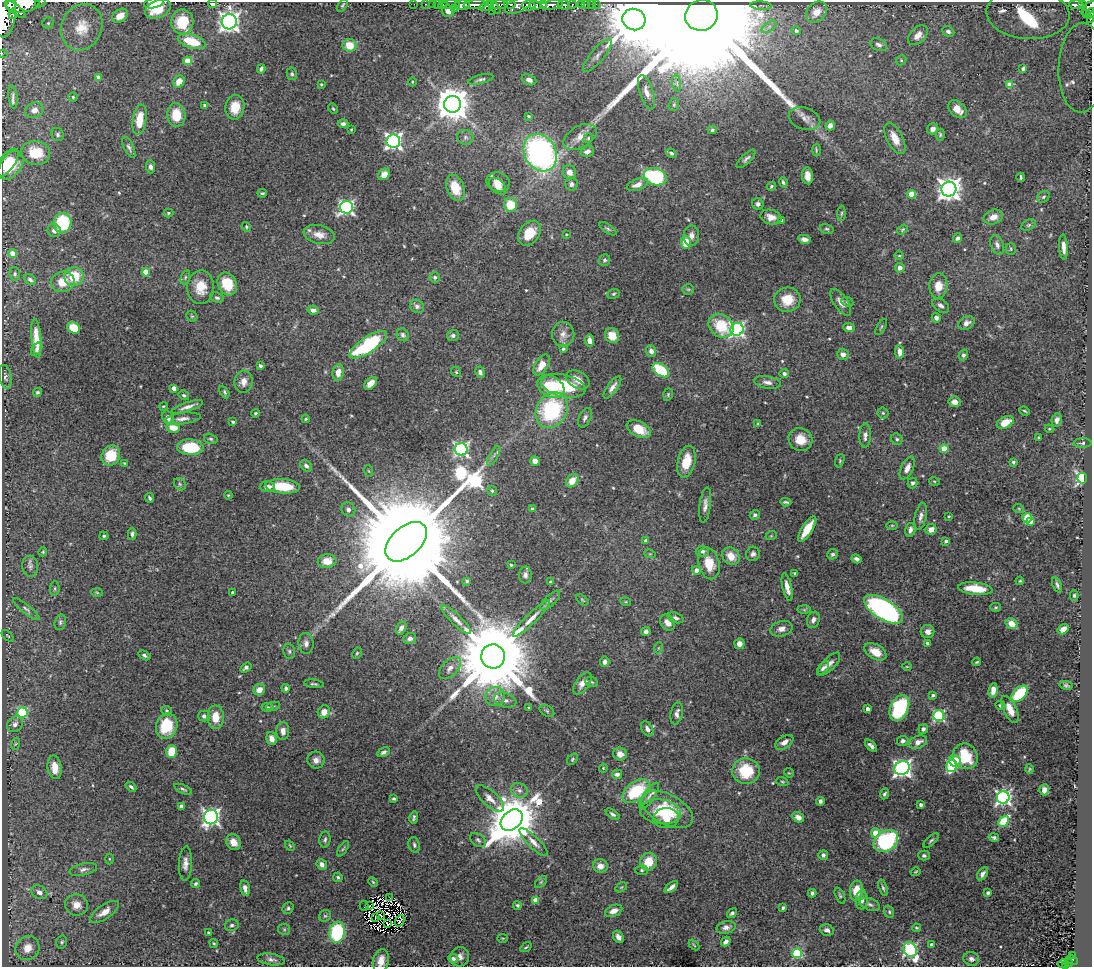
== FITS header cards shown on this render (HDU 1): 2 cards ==
NAXIS1  =                 1090
NAXIS2  =                  965

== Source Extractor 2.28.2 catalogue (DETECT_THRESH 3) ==
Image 1090 x 965 px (HDU 1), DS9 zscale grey, 1 PNG px = 1 image px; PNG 1094 x 969 px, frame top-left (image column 1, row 965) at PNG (2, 2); each listed source drawn as its Kron ellipse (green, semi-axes under 4 px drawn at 4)
Background 0.778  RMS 0.027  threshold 0.0819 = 3 sigma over >= 5 px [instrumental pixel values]
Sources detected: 538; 4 with non-positive FLUX_AUTO (blend fragments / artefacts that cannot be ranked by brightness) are neither listed nor drawn; of the other 534, the 500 brightest by FLUX_AUTO listed and drawn (34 fainter detections omitted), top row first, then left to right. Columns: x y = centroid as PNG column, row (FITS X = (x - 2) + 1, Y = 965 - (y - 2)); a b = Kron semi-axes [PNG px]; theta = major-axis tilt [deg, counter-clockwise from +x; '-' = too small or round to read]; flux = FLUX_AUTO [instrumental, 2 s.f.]
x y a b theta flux
40 3 6 2 27 70
154 3 10 5 11 14
213 4 4 3 - 12
414 4 2 2 - 14
426 4 3 2 - 22
432 4 2 2 - 17
438 4 3 2 - 22
451 4 9 3 2 98
510 4 6 3 -12 570
543 4 4 3 - 630
581 4 3 3 - 100
586 4 3 2 - 8.6
591 4 2 2 - 14
596 4 2 2 - 4.6
23 5 17 7 6 7700
342 5 7 3 51 2.5
443 5 5 3 - 44
462 5 8 4 3 2200
475 5 12 4 5 1900
499 5 8 4 3 640
529 5 6 5 - 2500
535 5 5 4 - 1000
552 5 12 4 9 1900
564 5 6 4 -5 550
572 5 4 3 - 180
1076 5 7 3 -3 280
1082 5 4 3 - 150
487 6 7 4 20 670
518 6 13 7 22 1400
761 6 11 4 -4 4.5
494 7 8 3 -51 480
454 8 3 2 - 79
1089 8 9 5 45 960
15 9 13 4 -39 3200
158 9 13 8 25 46
448 11 6 5 - 11
492 11 2 2 - 87
816 12 12 9 46 23
5 13 24 11 85 8700
1086 13 3 3 - 84
1090 13 5 2 - 100
13 14 5 4 - 780
1028 14 42 25 -4 460
701 15 16 15 - 220000
120 16 8 6 34 24
634 19 12 10 -24 18000
1091 19 4 2 - 21
182 22 12 11 - 72
229 22 7 7 - 1100
48 23 5 5 - 3.3
82 27 24 20 66 48
769 27 8 4 37 6.2
796 31 4 4 - 4.5
948 31 6 5 - 4.5
918 35 12 7 46 16
192 41 14 7 -17 57
349 45 7 6 - 34
879 45 8 6 -25 6.7
2 53 2 2 - 14
597 55 20 6 50 13
901 60 5 5 - 2.6
188 61 4 4 - 44
1082 68 45 23 88 230
261 69 5 4 - 4
1023 69 3 2 - 1.8
292 74 6 5 - 3.7
99 77 4 4 - 17
481 79 13 4 14 5.3
529 80 8 5 -23 7.1
179 82 6 5 - 17
412 82 4 3 - 1.6
677 83 8 4 -82 5
321 84 4 3 - 2.7
1010 85 4 4 - 34
646 92 18 7 -73 14
13 97 12 4 -83 5.1
73 97 4 4 - 2.5
452 104 8 8 - 4100
205 105 4 4 - 6
674 105 6 5 - 2.9
235 107 12 9 81 31
333 109 5 3 - 2.3
957 109 10 7 -43 21
34 110 9 7 25 10
176 115 12 9 -86 37
528 116 4 3 - 2.6
804 119 16 10 -18 13
140 120 15 7 82 36
343 124 5 4 - 5.5
830 125 5 4 - 9.1
351 129 3 2 - 1.7
933 129 6 5 - 7.9
712 130 4 3 - 3.5
58 135 7 6 - 4.3
940 135 6 4 -90 3
465 137 8 7 - 6.1
580 137 18 10 30 20
588 138 5 4 - 2.7
895 138 17 8 -63 23
393 141 7 6 - 660
129 147 11 5 -64 5.5
816 150 6 2 -90 2.3
587 151 7 5 15 8.2
35 153 15 12 -9 44
540 153 19 15 -60 520
671 153 5 4 - 3.6
746 159 12 4 44 5.7
6 163 17 8 53 31
11 165 16 10 55 41
151 167 6 5 - 5.8
569 172 7 6 - 13
384 174 6 5 - 19
808 176 8 5 -84 14
655 177 12 8 -19 150
1021 177 4 2 - 3
498 182 12 9 -12 19
783 182 5 4 - 4.2
571 184 6 6 - 6.6
637 185 11 5 21 13
497 186 10 6 -43 14
771 186 5 3 - 3
455 188 13 8 -69 42
949 189 7 7 - 1600
262 193 5 3 - 2.6
911 194 4 4 - 44
1043 197 7 5 34 3.5
758 204 6 5 - 7
511 205 7 6 - 56
346 207 6 6 - 440
168 213 5 4 - 2.3
841 213 7 3 88 2.5
771 217 11 7 -15 14
993 217 10 7 19 15
782 220 4 3 - 7.3
63 223 10 9 - 97
1029 225 8 5 27 3.5
246 227 5 4 - 2.5
608 229 10 4 -34 3.7
827 229 7 5 -14 3.2
902 229 6 4 36 2.3
54 230 7 6 - 6.7
529 233 13 10 54 40
566 234 3 3 - 1.9
319 235 16 9 -13 18
691 236 10 7 88 11
958 238 5 4 - 4.7
804 239 6 4 -12 8.8
686 243 6 5 - 35
997 245 10 6 -72 6.9
1064 247 12 4 -86 12
1011 249 5 5 - 2.8
13 253 4 4 - 27
899 256 4 3 - 1.7
604 260 6 5 - 3.7
900 268 5 4 - 13
146 272 4 4 - 26
15 274 7 5 -81 3.7
74 276 10 9 - 53
185 277 7 4 71 3
435 277 5 5 - 4.2
30 280 6 4 -29 4.1
63 282 12 10 10 29
227 284 12 9 -63 57
938 286 12 9 84 26
201 287 17 13 87 34
688 289 6 5 - 2.9
614 294 6 4 22 3
217 298 7 5 -23 4.4
787 300 13 12 - 35
841 302 15 7 -55 13
847 302 6 4 -22 2.9
941 305 9 6 -35 6.3
417 306 7 6 - 7.2
313 310 5 4 - 9.7
192 316 6 5 - 2.8
936 318 5 4 - 7.8
966 323 8 6 32 10
721 326 13 11 -40 69
881 327 9 3 60 2.5
73 328 6 5 - 43
849 328 6 4 -6 10
737 329 7 6 - 440
563 334 12 11 - 14
403 335 6 5 - 5.1
453 336 6 5 - 4.6
612 336 8 7 - 28
36 338 20 5 -85 25
589 341 6 4 -79 12
368 345 22 8 33 200
37 349 7 4 53 5.1
563 349 4 3 - 2.4
651 351 5 5 - 9.1
900 352 7 4 -82 11
843 354 6 5 - 9.9
963 355 5 4 - 4.1
542 365 11 6 57 24
260 366 4 3 - 4
661 370 9 5 -37 110
338 372 8 5 80 17
456 372 5 4 - 2.4
480 372 6 4 -66 6.6
784 374 4 4 - 6.3
5 377 12 6 -80 5.6
578 380 12 8 -29 20
243 382 11 9 83 13
767 382 13 6 -9 9.2
371 383 7 5 44 19
563 386 23 11 -13 92
551 387 14 10 -29 68
612 387 13 5 54 10
174 388 4 4 - 16
37 392 4 4 - 3.1
224 392 7 4 -61 2.9
668 394 6 4 72 2.7
184 395 5 4 - 2.9
955 402 6 5 - 11
163 406 4 2 - 1.7
187 407 16 4 19 11
552 410 19 15 60 190
1025 411 5 2 - 2.4
255 413 4 3 - 2.4
883 413 5 5 - 3.3
168 417 7 5 -70 9.8
585 418 10 5 64 6.6
182 419 18 5 7 11
306 419 4 3 - 1.9
1057 420 7 5 75 6.7
233 422 3 3 - 3.8
1005 422 9 5 26 30
758 424 4 3 - 2.3
173 428 7 5 -11 25
639 429 13 7 -27 33
1049 429 4 4 - 2.1
865 436 12 6 88 9
1039 437 3 2 - 1.9
211 439 7 5 -16 3.7
800 439 12 11 - 28
897 439 6 5 - 3.9
1083 443 9 5 2 4.1
190 447 13 8 -1 95
461 449 6 6 - 400
944 449 4 4 - 42
111 456 10 9 - 49
494 456 11 3 60 4.6
535 461 5 4 - 14
840 461 7 4 72 2.6
686 462 16 8 76 39
1013 462 4 4 - 2.8
124 463 3 3 - 1.9
306 466 7 5 -45 6.7
907 468 12 6 64 12
369 471 6 3 -70 2.3
1082 478 5 5 - 330
572 481 7 5 49 23
934 481 5 3 - 1.9
912 483 5 5 - 4.4
180 484 7 5 -47 3.8
283 486 17 7 -5 65
267 487 7 5 1 8
492 491 5 5 - 2.8
228 495 4 4 - 1.7
150 498 5 3 - 3.5
786 502 5 3 - 3.2
705 505 18 5 83 11
532 509 3 3 - 4.2
1019 509 5 3 - 1.9
348 510 7 7 - 8.2
755 515 5 4 - 5.1
921 516 14 6 77 8.7
949 516 3 2 - 1.7
1027 518 5 4 - 84
1030 521 4 3 - 14
892 525 6 4 0 2.1
807 529 14 5 58 39
931 529 5 5 - 14
910 530 7 5 76 7.5
132 534 6 4 -90 4
104 536 4 4 - 2.4
771 536 6 3 18 1.8
646 541 4 3 - 4.8
946 541 4 3 - 4
406 542 24 14 42 100000
702 551 7 5 -2 5.7
43 552 5 3 - 1.9
650 554 6 3 -17 2.2
753 554 7 6 - 6.4
832 554 5 5 - 4.5
731 556 10 8 -44 22
856 559 5 4 - 6
327 561 9 7 6 20
709 563 16 10 -75 42
511 565 3 3 - 2.1
30 566 10 8 -83 7.3
697 570 4 4 - 13
795 573 4 3 - 3.7
525 575 8 6 87 6.6
467 581 4 4 - 2.4
1020 581 4 3 - 1.9
551 582 4 3 - 3.6
1057 585 8 4 -68 4.1
787 587 14 4 -77 14
55 588 7 4 84 3.2
975 589 17 6 -6 46
97 592 6 4 -3 2.5
233 593 4 3 - 7.5
1074 595 5 4 - 2.9
550 600 13 5 44 5.6
582 600 7 4 -37 2.4
626 602 5 3 - 1.7
996 607 5 4 - 2.5
26 609 16 4 -39 6.7
883 609 22 10 -32 540
804 610 7 4 -1 2.9
676 618 8 5 -19 5.5
531 619 25 5 44 19
456 620 20 5 -44 13
813 620 8 6 70 7.7
60 622 8 5 76 4.4
667 622 9 6 -49 13
1011 624 6 5 - 25
401 628 7 4 60 7.8
781 629 11 7 17 12
1063 629 6 4 34 13
646 631 5 4 - 6.1
927 632 7 6 - 8.3
8 636 7 3 -43 1.7
410 639 6 5 - 6.9
306 643 10 7 -83 8.9
928 643 4 3 - 4.7
739 644 5 5 - 12
658 648 5 3 - 1.9
289 651 8 6 -75 4.4
875 652 12 7 -30 23
357 653 6 4 61 2.6
144 655 6 4 -29 4.3
493 656 12 12 - 38000
605 662 5 4 - 7.1
977 662 4 3 - 2
829 664 15 6 46 11
907 667 5 3 - 1.7
246 668 6 4 35 5
450 668 13 8 45 14
823 668 8 4 50 5.2
592 682 6 5 - 2.9
582 683 13 6 54 14
314 684 10 3 -7 3.5
1066 685 6 4 -12 3.5
286 688 4 3 - 3.6
259 690 6 5 - 17
993 690 7 4 82 14
1020 694 10 6 45 94
933 695 3 3 - 3.6
495 697 10 9 - 17
505 700 11 7 -18 9.5
1000 705 5 4 - 3.5
273 706 7 4 8 2.8
267 707 6 4 1 2.7
529 708 4 3 - 2.4
899 708 13 9 64 180
868 709 4 4 - 9.2
1010 709 14 6 -64 22
166 711 5 5 - 2.8
547 711 8 5 -31 3.3
22 712 5 5 - 140
324 712 7 6 - 16
677 713 11 6 78 7.6
204 716 6 5 - 5.4
939 716 5 5 - 220
216 717 12 8 90 27
15 724 8 7 - 8.3
167 726 13 10 73 70
647 729 8 5 -59 7.5
923 729 5 4 - 6.2
283 731 9 6 90 11
272 739 6 5 - 12
903 741 6 5 - 5.1
784 742 10 6 34 12
918 742 10 6 22 14
15 744 6 4 70 2.4
871 746 7 4 -44 5.9
171 751 6 5 - 48
383 752 6 4 29 4.7
620 754 7 6 - 14
965 756 13 12 - 77
572 759 6 4 44 2.9
316 760 9 8 - 11
955 761 6 5 - 25
951 766 6 5 - 130
55 767 12 7 -82 22
603 768 4 4 - 1.7
902 768 8 6 28 790
1029 769 5 3 - 1.7
746 771 14 12 -4 75
789 773 5 4 - 1.8
617 774 5 4 - 7.9
782 782 6 4 -19 2.3
131 787 6 3 -41 4
183 789 9 4 -23 3.7
519 790 8 7 - 7.7
1044 790 5 5 - 9.4
636 791 15 9 37 110
884 794 5 4 - 3.6
649 796 15 5 56 9.2
1003 797 6 6 - 520
490 798 18 7 -42 15
394 799 4 3 - 3
820 801 4 3 - 5.3
921 805 4 3 - 7.7
182 806 4 4 - 11
667 809 28 15 -28 82
661 812 20 12 -6 44
613 814 8 4 -36 4.3
211 817 7 7 - 650
414 817 6 3 81 3.6
798 817 6 5 - 10
666 818 13 10 6 27
512 820 12 9 41 10000
1004 821 6 4 49 90
875 833 4 4 - 31
994 837 5 4 - 3.7
325 840 8 5 84 4.6
478 840 9 6 -38 4.5
886 841 13 10 35 200
931 841 9 4 44 3.8
233 842 8 7 - 19
534 842 19 5 -45 12
414 845 8 5 -73 4.6
290 846 5 3 - 1.9
343 849 9 3 56 2.9
823 855 5 5 - 5.1
924 855 6 5 - 3.6
109 859 5 3 - 1.8
649 862 9 8 - 39
185 864 17 6 88 13
322 864 6 5 - 8.7
600 866 7 7 - 14
83 869 14 6 13 8.3
641 870 6 5 - 3.2
915 872 5 3 - 1.9
982 874 7 4 57 6.8
338 877 5 4 - 3.1
373 882 5 3 - 2.2
541 882 7 4 46 3.1
196 883 4 3 - 3.5
621 887 6 4 31 2.4
671 887 8 3 39 7.9
245 888 8 4 -77 8.5
883 888 8 4 -73 3.6
857 891 10 6 84 33
39 892 8 6 -28 9.2
812 893 4 3 - 3.9
988 893 3 3 - 4.8
840 895 8 4 -66 3.4
390 898 3 2 - 1.8
535 900 4 4 - 17
862 900 9 6 88 9.2
870 904 11 6 -22 5.2
77 905 11 10 - 18
517 905 4 4 - 3.1
364 906 5 2 - 4
370 906 2 2 - 2.5
288 908 6 5 - 3.6
783 908 4 3 - 3.4
614 911 9 5 23 12
105 912 16 7 34 19
889 912 6 5 - 3.6
732 913 5 4 - 3.8
325 916 6 5 - 3.4
381 916 4 2 - 2.7
375 918 3 2 - 1.6
400 921 6 2 65 2.2
387 923 3 2 - 1.9
232 925 7 6 - 4.5
726 927 10 6 14 8.3
916 928 4 3 - 2.3
284 929 6 5 - 3.3
827 930 7 5 -16 6.8
208 932 3 3 - 2.5
337 932 11 7 80 180
618 937 7 5 -59 8.3
503 938 5 3 - 1.7
726 941 5 4 - 6.5
62 942 6 5 - 3.5
214 943 4 4 - 2.5
694 945 6 3 -46 1.9
931 945 3 3 - 6
526 947 6 3 35 2.4
27 948 13 11 50 23
910 949 8 6 -63 340
797 953 5 5 - 140
1072 955 4 2 - 19
460 957 10 9 - 11
453 958 5 4 - 6.6
271 959 14 5 -8 7.3
971 959 8 6 -16 6.5
1072 960 6 3 -28 110
381 961 12 8 79 20
1068 963 4 3 - 100
1063 964 4 3 - 28
1065 965 3 3 - 38
At the frame edge (FLAGS 8, measured only in part): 13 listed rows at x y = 40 3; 154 3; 213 4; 23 5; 1089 8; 5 13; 1090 13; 1028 14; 1091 19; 2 53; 1082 68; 381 961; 1065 965
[34 fainter detections neither listed nor drawn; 4 non-positive-flux detections neither listed nor drawn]